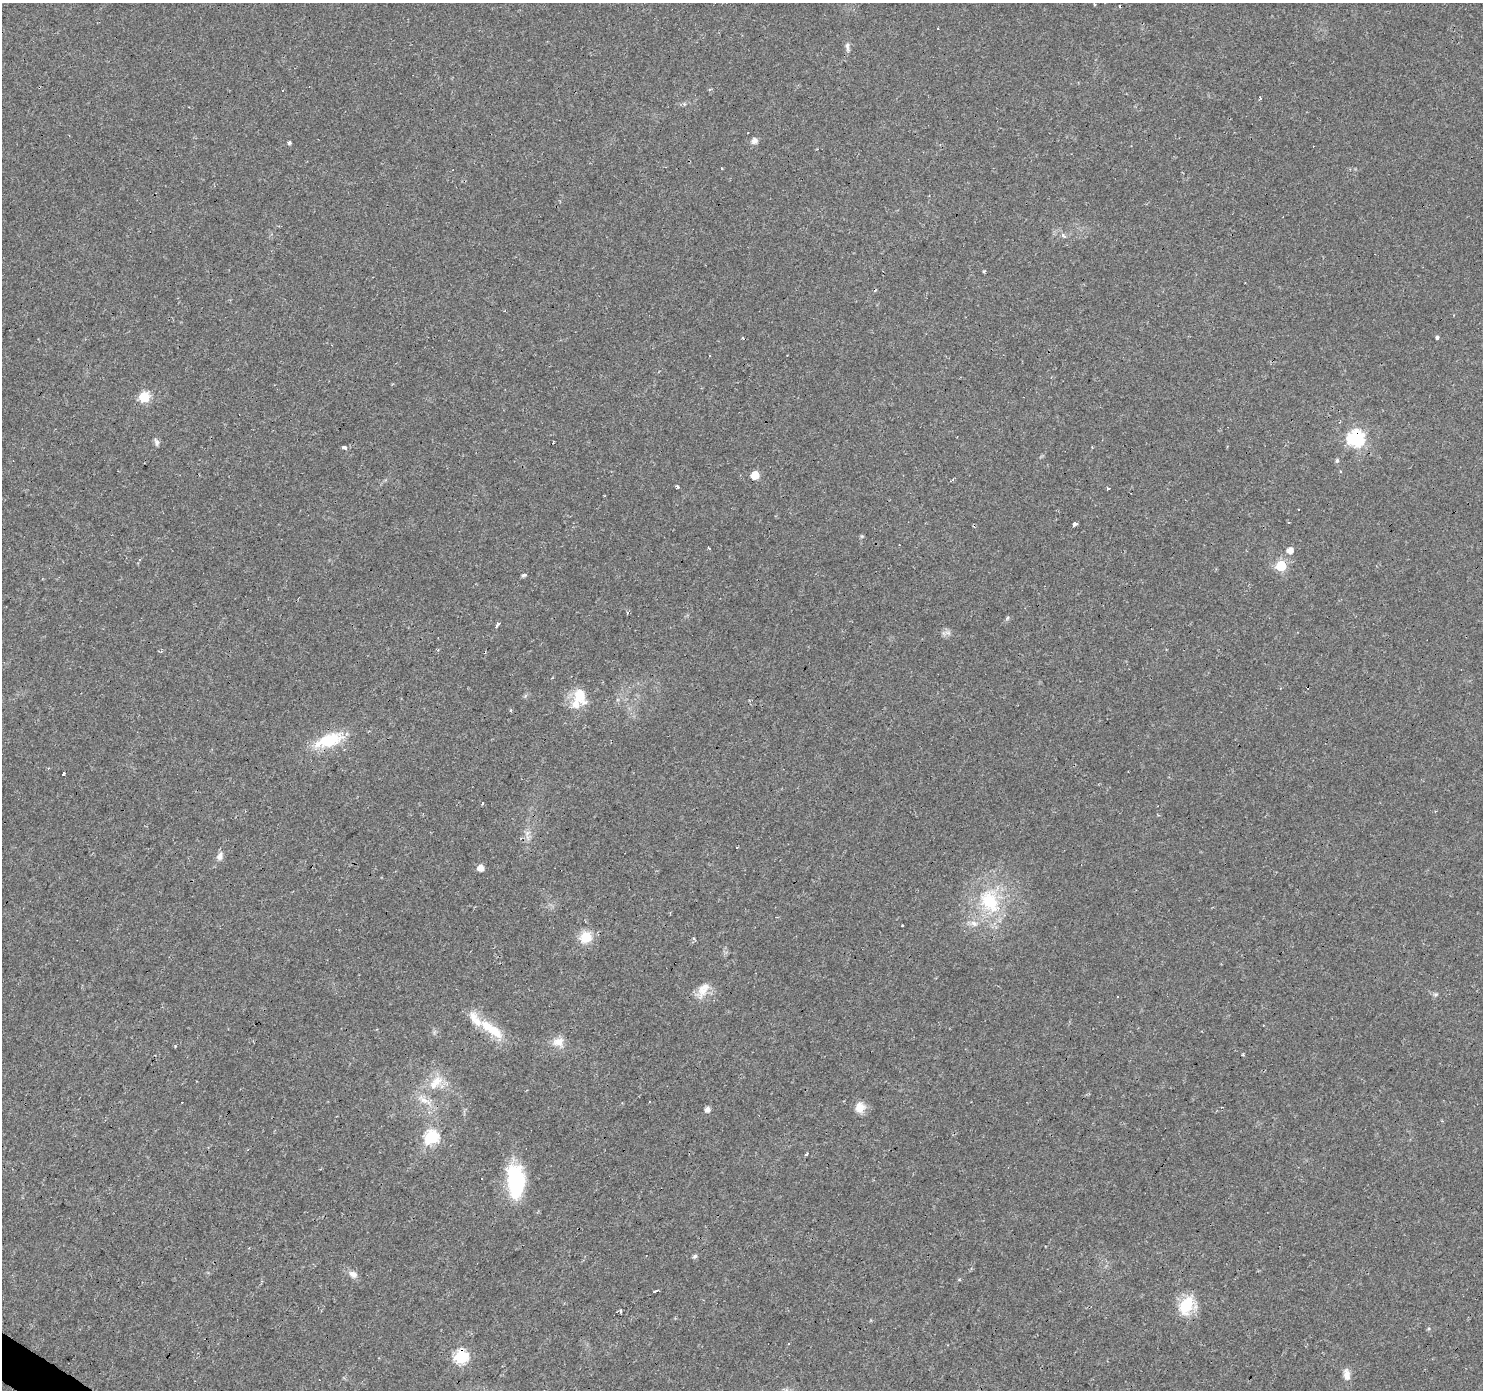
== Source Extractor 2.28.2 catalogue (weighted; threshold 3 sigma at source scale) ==
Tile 7 of 4 x 4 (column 3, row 2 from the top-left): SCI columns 2962-4442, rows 2957-4344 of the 5924 x 5980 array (HDU 1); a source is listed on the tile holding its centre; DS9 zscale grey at full resolution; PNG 1485 x 1392 px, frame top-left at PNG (2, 3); no overlay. Shown black and unused: <1% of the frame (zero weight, under 2 of 3 exposures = <1% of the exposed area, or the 3 px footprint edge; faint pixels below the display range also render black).
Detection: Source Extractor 2.28.2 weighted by HDU 2 'WHT'; one run over the whole footprint, this tile lists its part. Background 0.0235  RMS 0.0031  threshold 0.014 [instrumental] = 3 sigma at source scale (4.5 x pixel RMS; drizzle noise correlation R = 1.50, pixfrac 1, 0.0396/0.0396 arcsec/px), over >= 5 px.
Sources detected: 78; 18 cosmic-ray / hot-pixel residue — not listed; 6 inside a brighter listed object's ellipse — not listed separately; the other 54 listed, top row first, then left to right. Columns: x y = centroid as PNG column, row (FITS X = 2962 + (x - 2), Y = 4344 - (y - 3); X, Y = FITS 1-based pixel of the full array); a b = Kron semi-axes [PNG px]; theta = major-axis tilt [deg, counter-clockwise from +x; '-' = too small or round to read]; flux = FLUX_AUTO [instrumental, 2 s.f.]
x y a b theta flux
847 47 14 5 -85 1.1
1260 99 3 3 - 3.9
754 141 7 7 - 1.4
289 143 3 3 - 0.79
984 271 3 3 - 0.5
1437 337 4 3 - 1.1
144 397 6 6 - 23
1356 438 7 7 - 75
156 442 9 6 -78 0.94
344 447 4 3 - 1.9
1092 447 3 2 - 0.26
1337 461 5 5 - 0.63
755 475 5 5 - 7.1
677 487 3 3 - 0.94
1108 488 3 3 - 0.78
1074 524 5 3 - 3
708 548 3 3 - 0.77
1290 550 5 5 - 2.6
1281 566 6 6 - 21
524 575 5 4 - 0.9
1007 618 7 4 47 0.48
497 624 6 3 50 1.4
948 632 9 4 -9 0.86
580 696 19 16 -84 6.8
329 740 36 16 16 12
64 773 4 3 - 0.9
482 803 3 3 - 5.6
527 833 8 5 45 1
220 856 11 7 70 1.6
480 868 5 5 - 3.2
990 902 38 27 -65 21
902 925 3 2 - 0.47
586 937 14 12 43 6.1
703 991 19 13 37 4.5
1436 994 6 4 42 0.51
1117 996 3 2 - 0.54
491 1029 48 12 -35 9.5
558 1042 18 11 -27 3.3
436 1081 14 13 - 4.5
424 1100 20 8 -28 3.3
860 1107 14 12 71 3
707 1109 5 5 - 1.5
431 1137 7 6 - 50
806 1154 5 3 - 0.4
481 1178 3 3 - 2.7
515 1181 36 17 -85 26
695 1256 5 5 - 0.82
353 1274 12 8 -29 1.9
656 1291 5 3 - 3.3
1186 1305 26 17 61 9.3
621 1311 3 3 - 5.9
788 1344 3 3 - 0.32
461 1357 6 6 - 42
1347 1375 15 8 -82 2.4
Overlapping masked pixels (flux is a lower limit): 2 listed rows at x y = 1356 438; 461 1357